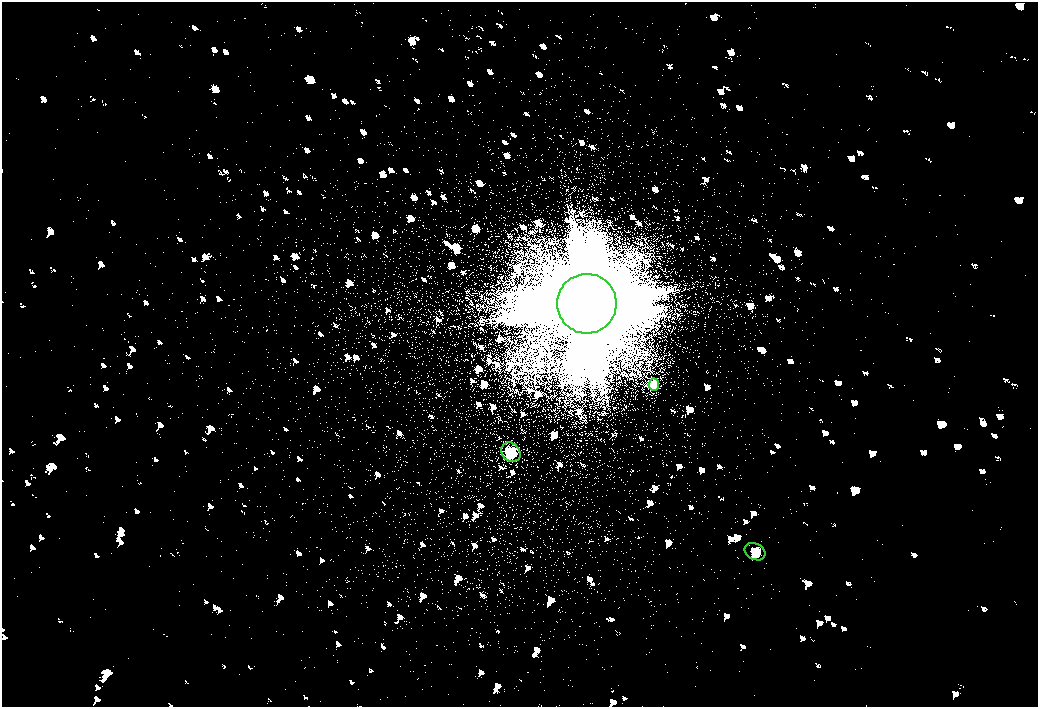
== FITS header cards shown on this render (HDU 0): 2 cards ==
NAXIS1  =                 2072
NAXIS2  =                 1410

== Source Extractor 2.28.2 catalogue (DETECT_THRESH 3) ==
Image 2072 x 1410 px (HDU 0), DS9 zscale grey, zoomed out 1/2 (1 PNG px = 2 x 2 image px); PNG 1040 x 709 px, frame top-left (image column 1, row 1410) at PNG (2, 2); each listed source drawn as its Kron ellipse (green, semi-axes under 4 px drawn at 4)
Background 80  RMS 28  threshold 83.2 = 3 sigma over >= 5 px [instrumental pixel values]
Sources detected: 4; all 4 listed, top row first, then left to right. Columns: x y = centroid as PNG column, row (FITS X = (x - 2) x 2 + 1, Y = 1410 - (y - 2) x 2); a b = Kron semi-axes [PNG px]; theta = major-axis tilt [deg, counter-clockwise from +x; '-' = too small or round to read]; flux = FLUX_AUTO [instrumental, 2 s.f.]
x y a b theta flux
587 304 30 29 - 380000
654 385 6 5 - 12000
511 452 10 9 - 34000
755 552 11 8 -28 32000